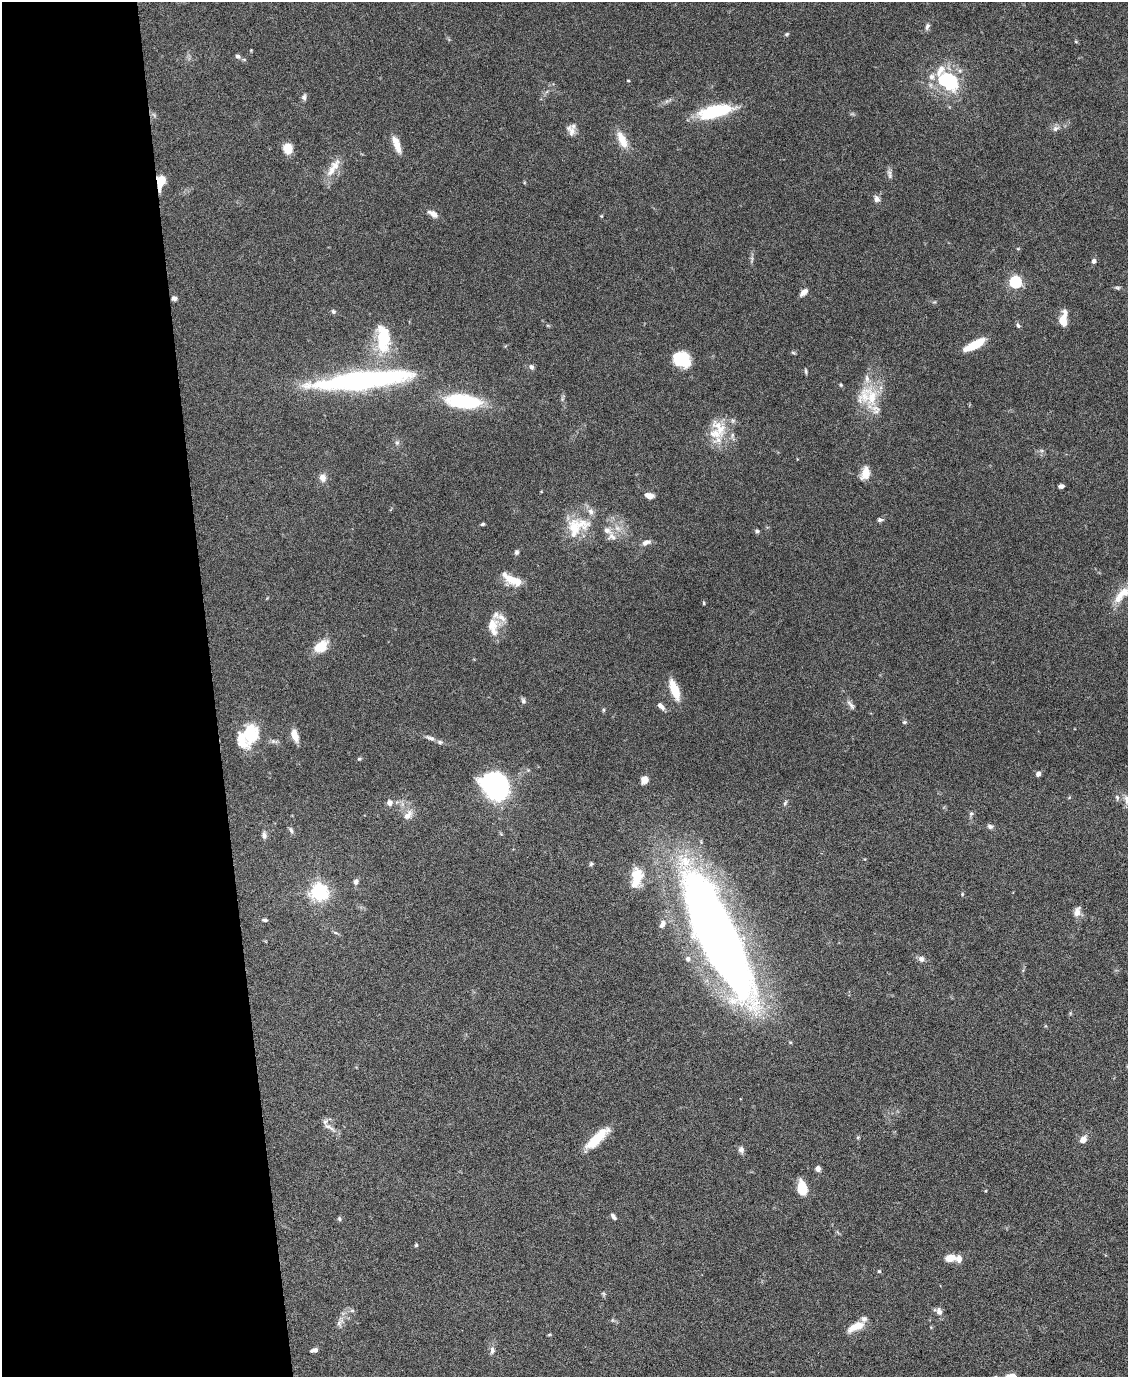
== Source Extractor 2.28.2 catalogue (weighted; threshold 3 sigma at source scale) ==
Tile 5 of 4 x 3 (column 1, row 2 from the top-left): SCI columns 3-1128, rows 1604-2978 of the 4507 x 4480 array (HDU 1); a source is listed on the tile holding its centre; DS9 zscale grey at full resolution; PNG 1130 x 1379 px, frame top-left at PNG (2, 2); no overlay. Shown black and unused: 19% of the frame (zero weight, under 4 of 8 exposures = <1% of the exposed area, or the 3 px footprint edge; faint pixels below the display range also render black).
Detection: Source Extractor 2.28.2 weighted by HDU 2 'WHT'; one run over the whole footprint, this tile lists its part. Background 0.0544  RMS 0.0038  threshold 0.0155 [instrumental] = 3 sigma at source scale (4.09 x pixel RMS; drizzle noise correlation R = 1.36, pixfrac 0.8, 0.05/0.05 arcsec/px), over >= 5 px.
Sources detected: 139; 1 too faint to see at this stretch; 3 inside a brighter object's white glare — not listed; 21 inside a brighter listed object's ellipse — not listed separately; the other 114 listed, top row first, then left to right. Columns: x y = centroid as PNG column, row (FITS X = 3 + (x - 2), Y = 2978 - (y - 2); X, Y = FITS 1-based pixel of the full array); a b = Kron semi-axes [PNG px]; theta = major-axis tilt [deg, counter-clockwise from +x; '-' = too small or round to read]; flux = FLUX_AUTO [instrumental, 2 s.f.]
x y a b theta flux
927 26 10 6 72 1.1
787 34 6 4 23 0.45
1076 41 5 3 - 0.36
238 56 7 6 - 0.94
945 80 24 19 -44 17
628 81 4 3 - 0.3
304 97 9 5 77 0.96
715 111 36 12 13 22
1056 128 10 6 32 1.4
571 130 16 9 -59 2.5
622 140 23 9 -65 5.5
396 143 19 8 -70 4.3
288 148 9 8 - 6.3
331 171 19 10 64 4.4
890 173 9 7 -55 1.2
161 181 13 7 79 6.1
877 199 9 7 -70 1.5
433 214 11 6 -30 2.7
601 216 4 4 - 0.32
752 259 11 4 89 0.86
1094 261 4 4 - 1.5
1015 282 6 5 - 49
1117 288 9 4 -10 0.67
804 292 10 5 43 1.9
174 298 6 5 - 1
333 311 6 5 - 0.71
1063 319 16 7 84 5.7
1018 325 7 5 -34 0.75
383 339 39 17 -86 16
974 345 24 7 27 8.1
793 353 6 4 -2 0.48
682 359 17 13 -28 13
531 367 7 6 - 1.1
806 371 7 4 -85 0.54
361 380 97 17 6 88
841 385 5 5 - 0.46
872 397 35 18 -78 12
461 400 39 17 -6 24
719 427 29 15 -46 8.2
397 443 7 6 - 0.81
865 473 10 7 75 6.5
323 477 10 8 -84 2.3
1061 486 5 4 - 1.1
649 496 10 6 -13 2.5
880 520 7 5 3 0.81
483 524 5 4 - 0.53
574 529 33 23 86 11
757 531 6 5 - 0.64
612 537 15 11 -22 2.7
646 542 11 6 21 1.7
516 552 7 5 74 0.79
512 580 25 10 -28 6.8
1119 596 24 10 58 5.4
704 603 5 3 - 0.35
492 625 19 17 57 5.8
321 646 17 11 39 7.1
674 690 23 8 -70 7.8
523 701 8 6 -61 0.82
851 705 15 5 -53 1.3
661 706 9 5 -46 2
604 710 5 4 - 0.49
904 722 6 5 - 0.56
250 734 25 18 90 14
295 735 13 6 -73 4.5
430 738 14 5 -19 1.5
274 741 11 5 -6 1.1
359 759 6 4 13 0.52
1038 774 6 5 - 1.1
644 780 7 6 - 3.2
495 786 23 19 -49 73
1117 797 8 5 -87 0.82
1126 800 15 6 -77 1.6
389 803 6 6 - 1.7
785 803 8 4 65 0.65
971 814 7 5 67 0.69
408 815 14 8 50 2.7
990 826 7 6 - 1
291 830 9 5 -62 0.9
264 835 10 6 -75 1.2
591 864 6 5 - 0.55
637 877 23 12 82 9.3
356 882 7 6 - 1.1
319 892 6 6 - 150
962 894 5 4 - 0.38
1077 912 12 8 75 2.4
265 920 6 4 -6 0.68
662 924 11 7 58 1.9
335 932 7 3 -19 0.54
715 935 118 34 -63 400
688 959 7 7 - 1.4
921 959 9 7 -46 1.3
329 1127 21 6 -33 2.2
858 1137 5 4 - 0.45
597 1138 31 9 42 9.3
1083 1140 8 6 54 2.7
741 1150 8 7 - 1.4
818 1168 5 4 - 2
802 1187 13 9 -77 7.5
985 1191 4 3 - 0.27
613 1216 8 5 -58 1.1
339 1219 6 5 - 0.57
416 1245 5 4 - 0.48
950 1258 9 6 11 5.5
959 1258 8 7 - 2.4
879 1271 4 4 - 0.47
603 1293 7 4 -58 0.52
352 1310 7 4 0 0.64
938 1311 11 8 -44 1.7
340 1322 17 8 70 2.3
856 1326 19 8 26 5.7
549 1335 6 3 19 0.3
314 1350 8 4 11 1.2
492 1350 10 6 85 1.4
1012 1376 13 7 -5 3.5
Overlapping masked pixels (flux is a lower limit): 1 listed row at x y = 161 181
Isophote crosses this tile's border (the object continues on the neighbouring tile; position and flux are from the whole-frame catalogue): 2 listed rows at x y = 1126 800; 1012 1376